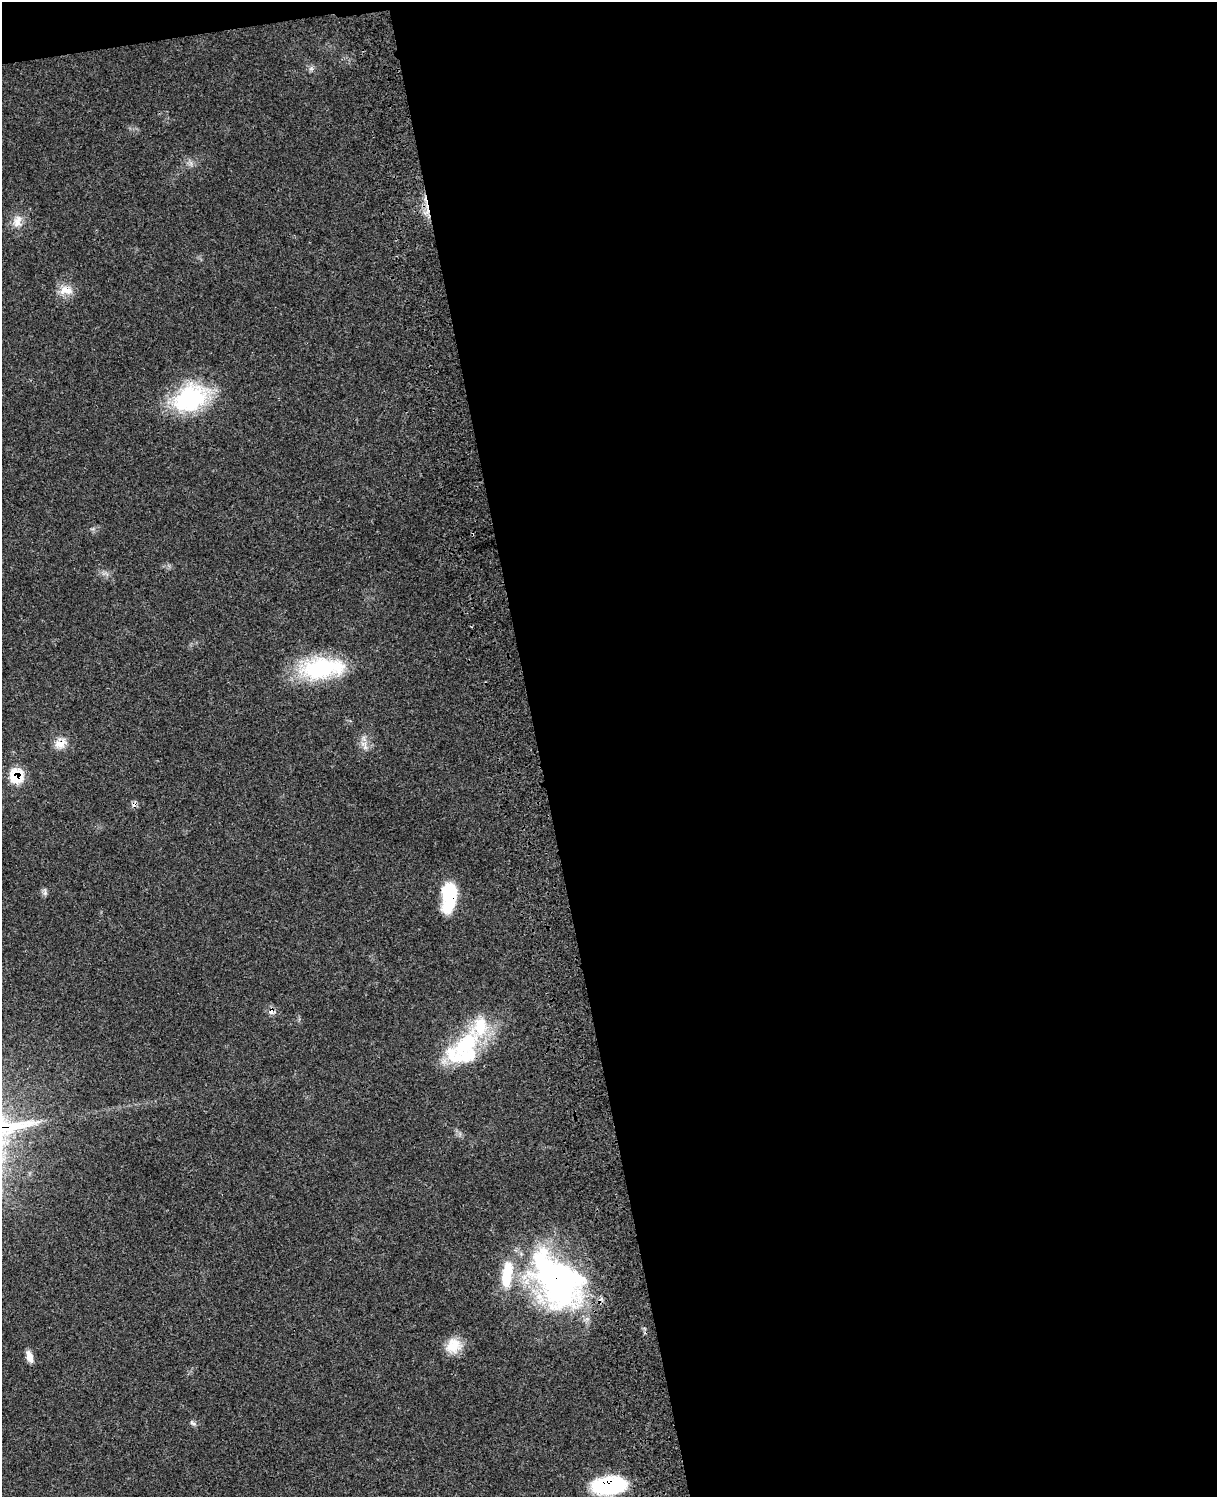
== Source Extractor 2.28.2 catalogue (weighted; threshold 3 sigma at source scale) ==
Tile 4 of 4 x 3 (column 4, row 1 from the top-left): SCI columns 3763-4977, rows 3270-4764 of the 5091 x 4932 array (HDU 1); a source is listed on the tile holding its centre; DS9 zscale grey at full resolution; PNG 1219 x 1499 px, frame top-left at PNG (2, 2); no overlay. Shown black and unused: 57% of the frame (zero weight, under 3 of 4 exposures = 6% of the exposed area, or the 3 px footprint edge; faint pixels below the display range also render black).
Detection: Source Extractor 2.28.2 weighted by HDU 2 'WHT'; one run over the whole footprint, this tile lists its part. Background 0.0814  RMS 0.0059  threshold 0.0266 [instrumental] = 3 sigma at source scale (4.5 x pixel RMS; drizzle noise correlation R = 1.50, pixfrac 1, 0.05/0.05 arcsec/px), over >= 5 px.
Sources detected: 20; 1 inside a brighter object's white glare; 1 cosmic-ray / hot-pixel residue — not listed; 3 inside a brighter listed object's ellipse — not listed separately; the other 15 listed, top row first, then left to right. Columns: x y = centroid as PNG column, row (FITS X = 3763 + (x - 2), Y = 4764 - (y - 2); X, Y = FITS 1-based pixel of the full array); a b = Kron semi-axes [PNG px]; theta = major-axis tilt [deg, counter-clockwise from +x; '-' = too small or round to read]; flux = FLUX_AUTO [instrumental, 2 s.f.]
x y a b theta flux
17 221 18 10 69 6
66 290 20 11 -7 7
190 398 43 29 27 58
322 668 55 24 6 52
60 744 18 11 26 6.3
364 744 12 6 -8 3.2
16 776 13 12 - 19
449 897 33 15 83 28
271 1011 9 6 68 3
465 1044 64 24 34 50
559 1279 72 57 -56 160
453 1345 20 18 38 11
29 1356 14 7 -72 4.5
193 1423 9 4 -21 1.3
609 1485 33 17 7 49
Overlapping masked pixels (flux is a lower limit): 6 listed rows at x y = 60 744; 16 776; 449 897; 271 1011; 559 1279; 609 1485